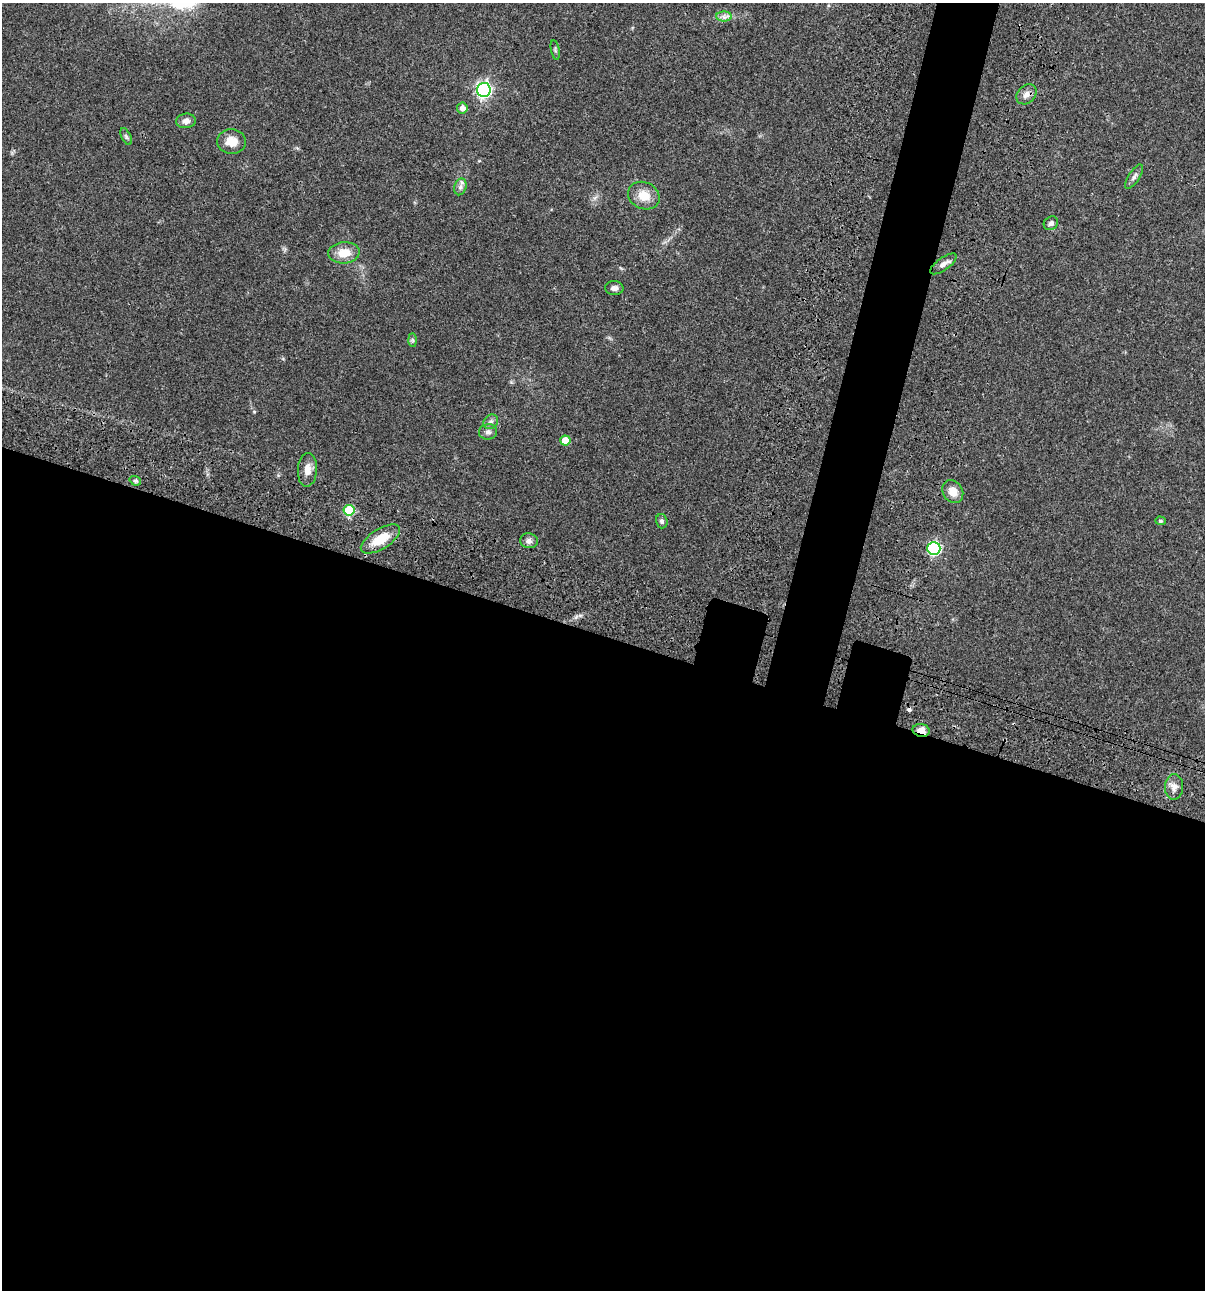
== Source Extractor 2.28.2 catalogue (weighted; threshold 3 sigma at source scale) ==
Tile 14 of 4 x 4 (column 2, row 4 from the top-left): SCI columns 1437-2639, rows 120-1407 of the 5403 x 5389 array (HDU 1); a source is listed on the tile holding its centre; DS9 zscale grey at full resolution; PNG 1207 x 1292 px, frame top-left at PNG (2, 3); each listed source drawn as its Kron ellipse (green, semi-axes under 4 px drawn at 4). Shown black and unused: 54% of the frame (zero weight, under 3 of 4 exposures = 9% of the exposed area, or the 3 px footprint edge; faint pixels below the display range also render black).
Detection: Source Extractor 2.28.2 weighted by HDU 2 'WHT'; one run over the whole footprint, this tile lists its part. Background 0.0471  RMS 0.0055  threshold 0.0247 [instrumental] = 3 sigma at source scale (4.5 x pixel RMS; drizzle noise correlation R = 1.50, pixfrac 1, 0.05/0.05 arcsec/px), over >= 5 px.
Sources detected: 31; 1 cosmic-ray / hot-pixel residue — neither listed nor drawn; the other 30 listed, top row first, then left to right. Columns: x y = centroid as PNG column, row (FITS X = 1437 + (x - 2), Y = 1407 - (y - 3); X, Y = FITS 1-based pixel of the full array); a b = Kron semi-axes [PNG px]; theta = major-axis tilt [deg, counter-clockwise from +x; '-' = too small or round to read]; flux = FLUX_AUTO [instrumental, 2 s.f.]
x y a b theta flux
724 17 8 5 -1 1.7
555 50 10 3 -79 0.84
484 90 7 7 - 140
1026 94 11 8 45 2.9
462 108 5 5 - 2.9
186 121 10 7 6 2.7
126 136 9 4 -63 1
232 142 14 12 -5 6.9
1134 177 14 5 57 1.9
460 187 8 6 73 1.7
644 196 16 13 -24 7.9
1051 223 7 6 - 1.5
344 253 16 10 4 7.8
943 264 15 6 35 2.6
614 288 9 7 -2 2.1
413 340 7 4 -89 0.85
491 422 8 6 45 1.7
488 432 9 7 9 1.9
565 440 5 5 - 10
307 470 17 9 86 4.8
135 481 6 4 -19 0.84
953 492 12 10 -57 5.7
349 510 5 5 - 27
662 521 7 5 -73 1.3
1161 521 5 4 - 0.67
380 539 22 10 32 13
529 541 9 7 -10 2.3
934 548 6 6 - 78
921 730 8 6 -12 5.3
1174 787 12 9 87 3.8
Overlapping masked pixels (flux is a lower limit): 2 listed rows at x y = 349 510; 921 730